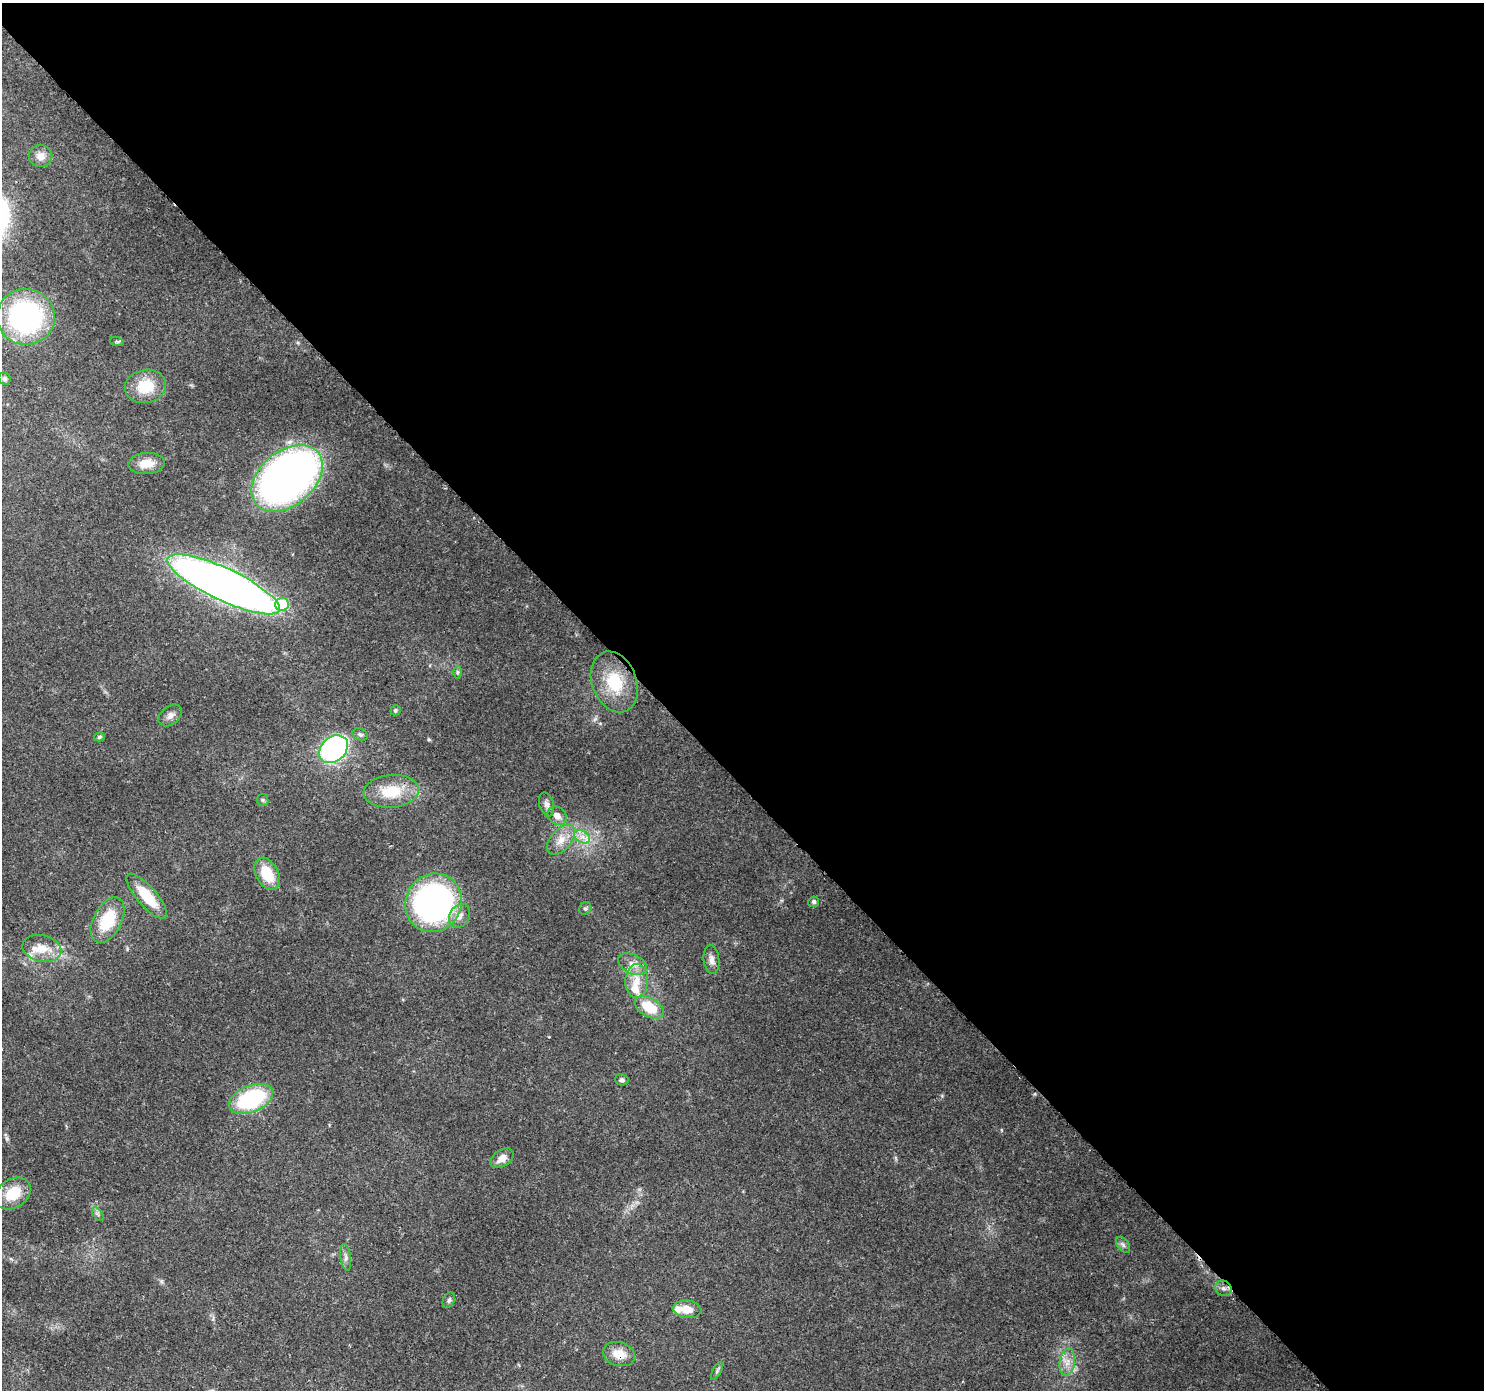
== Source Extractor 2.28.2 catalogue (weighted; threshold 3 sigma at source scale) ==
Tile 8 of 4 x 4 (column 4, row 2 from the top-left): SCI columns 4537-6018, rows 3005-4392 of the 6113 x 6069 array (HDU 1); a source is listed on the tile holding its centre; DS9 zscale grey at full resolution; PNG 1486 x 1392 px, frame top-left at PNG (2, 3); each listed source drawn as its Kron ellipse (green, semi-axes under 4 px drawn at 4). Shown black and unused: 56% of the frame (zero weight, under 3 of 4 exposures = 7% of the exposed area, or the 3 px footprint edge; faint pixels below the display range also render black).
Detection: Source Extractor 2.28.2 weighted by HDU 2 'WHT'; one run over the whole footprint, this tile lists its part. Background 0.13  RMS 0.0047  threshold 0.0213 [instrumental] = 3 sigma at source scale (4.5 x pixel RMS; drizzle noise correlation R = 1.50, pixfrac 1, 0.0396/0.0396 arcsec/px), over >= 5 px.
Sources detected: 51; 4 inside a brighter listed object's ellipse — not listed separately; the other 47 listed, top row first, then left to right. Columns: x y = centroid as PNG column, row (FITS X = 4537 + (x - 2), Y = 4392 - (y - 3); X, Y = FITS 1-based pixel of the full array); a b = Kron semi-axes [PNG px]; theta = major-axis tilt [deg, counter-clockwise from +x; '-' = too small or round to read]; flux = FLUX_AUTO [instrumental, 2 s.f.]
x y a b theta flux
41 156 11 11 - 3.8
26 317 29 28 - 83
117 342 7 4 -19 0.77
5 379 6 5 - 0.95
145 386 21 16 10 15
147 463 18 10 4 6.7
287 478 40 27 40 270
224 584 61 16 -25 450
282 604 7 6 - 19
457 672 6 4 -89 0.83
614 682 31 22 -69 20
395 710 5 5 - 0.94
170 716 13 9 38 2.6
360 734 8 5 -25 1.1
99 737 5 4 - 0.85
334 749 16 12 43 100
391 791 27 16 5 15
263 800 6 5 - 0.88
546 804 12 7 -74 2.1
557 816 10 8 -41 3.4
582 837 8 6 -29 2.6
561 840 18 10 49 5.9
267 874 17 11 -62 14
147 896 28 9 -49 15
814 902 5 5 - 1.2
433 903 30 27 59 140
585 908 6 6 - 1
459 916 12 9 56 3.7
108 920 24 14 62 19
42 948 20 13 -13 8.2
711 960 14 8 -85 2.7
633 964 15 9 -26 4.2
637 981 17 11 87 7.5
649 1007 16 9 -29 14
622 1080 7 5 -10 1.4
251 1099 23 13 23 45
502 1158 13 8 34 4
13 1193 19 14 33 12
98 1214 8 4 -54 1
1123 1245 9 5 -54 1.3
346 1257 13 5 -82 1.7
1223 1288 8 7 - 2
449 1300 8 5 63 1.1
687 1309 14 8 -8 6.9
619 1354 16 12 -17 7.7
1067 1362 14 7 82 3.8
717 1371 10 4 62 0.96
Overlapping masked pixels (flux is a lower limit): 1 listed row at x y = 619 1354
Unlisted compact peaks at least as high as the median listed source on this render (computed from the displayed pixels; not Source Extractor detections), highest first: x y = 161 1281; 429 740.